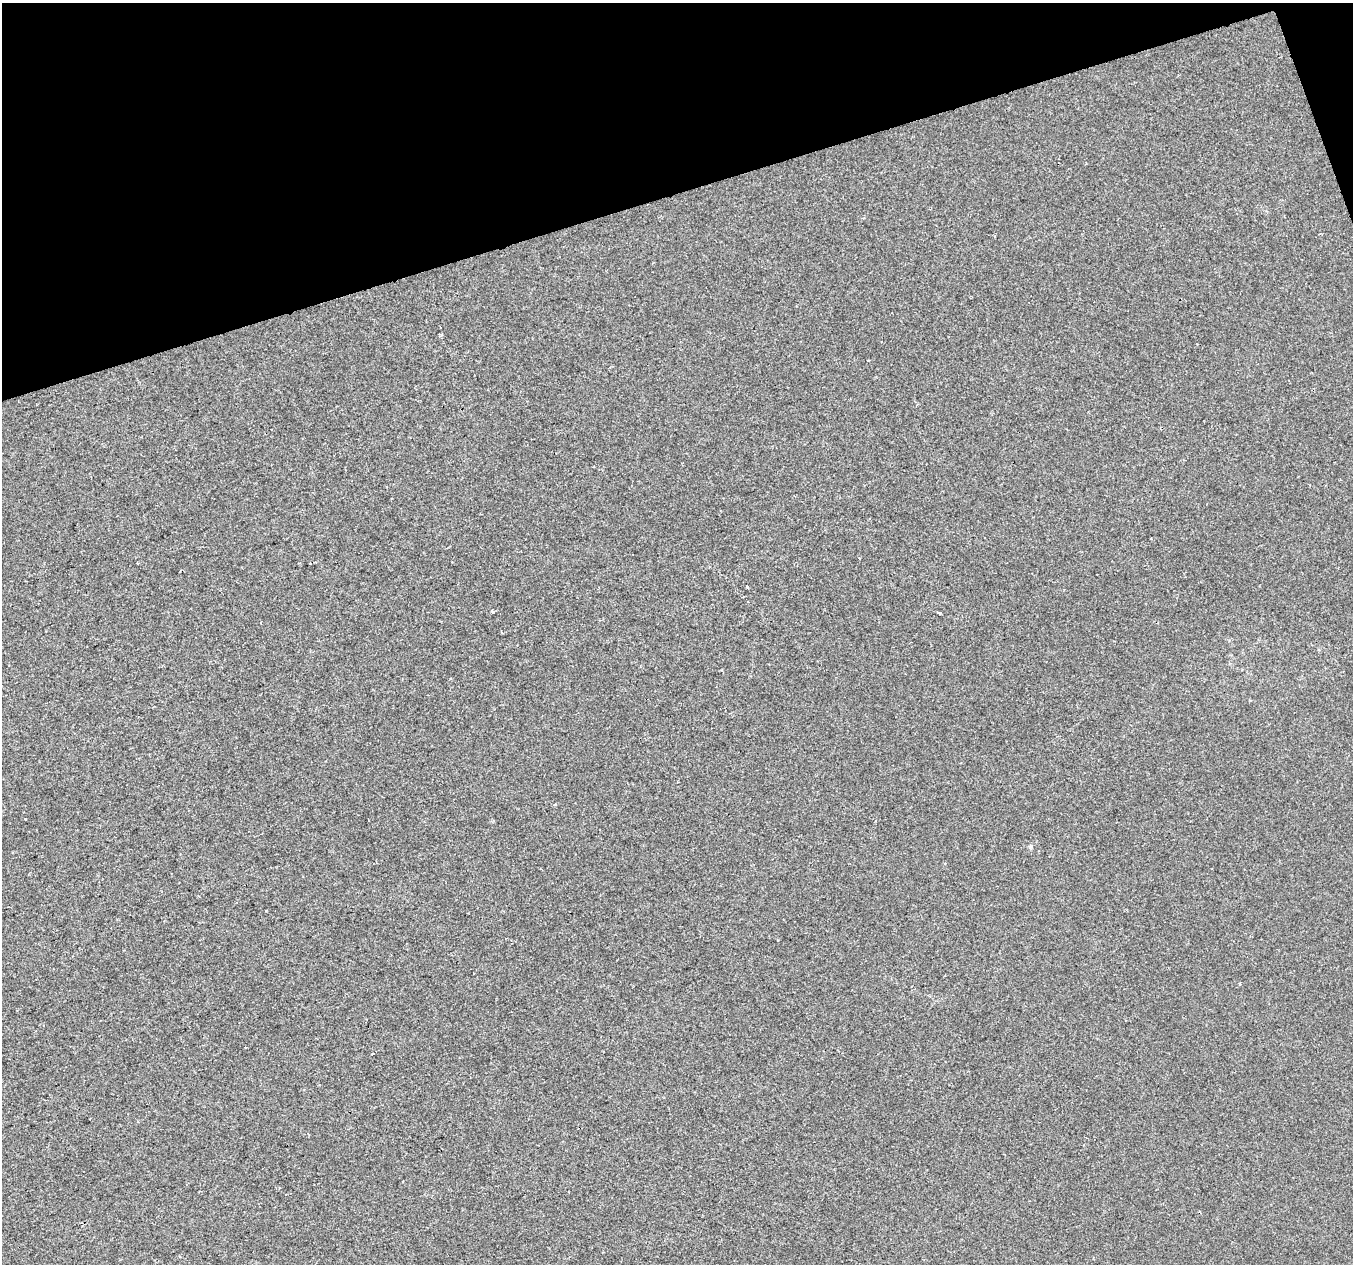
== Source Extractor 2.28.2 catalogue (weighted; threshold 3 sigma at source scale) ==
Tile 3 of 4 x 4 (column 3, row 1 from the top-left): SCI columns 2705-4055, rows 3906-5167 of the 5406 x 5232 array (HDU 1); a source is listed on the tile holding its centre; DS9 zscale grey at full resolution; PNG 1355 x 1266 px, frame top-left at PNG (2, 3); no overlay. Shown black and unused: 16% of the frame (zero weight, under 2 of 3 exposures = <1% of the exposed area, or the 3 px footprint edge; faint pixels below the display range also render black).
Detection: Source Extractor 2.28.2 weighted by HDU 2 'WHT'; one run over the whole footprint, this tile lists its part. Background 4.27e-04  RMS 0.0026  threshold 0.0116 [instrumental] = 3 sigma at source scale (4.5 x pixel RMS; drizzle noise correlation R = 1.50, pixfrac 1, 0.0396/0.0396 arcsec/px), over >= 5 px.
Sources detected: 6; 1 cosmic-ray / hot-pixel residue — not listed; the other 5 listed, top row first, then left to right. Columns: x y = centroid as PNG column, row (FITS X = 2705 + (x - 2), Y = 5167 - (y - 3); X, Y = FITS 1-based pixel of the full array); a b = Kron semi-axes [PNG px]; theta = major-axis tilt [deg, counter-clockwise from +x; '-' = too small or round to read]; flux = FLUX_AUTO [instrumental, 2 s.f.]
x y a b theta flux
747 587 3 3 - 1.5
493 611 3 3 - 1.3
939 613 4 3 - 0.26
1240 984 3 3 - 0.29
372 1054 3 2 - 0.66